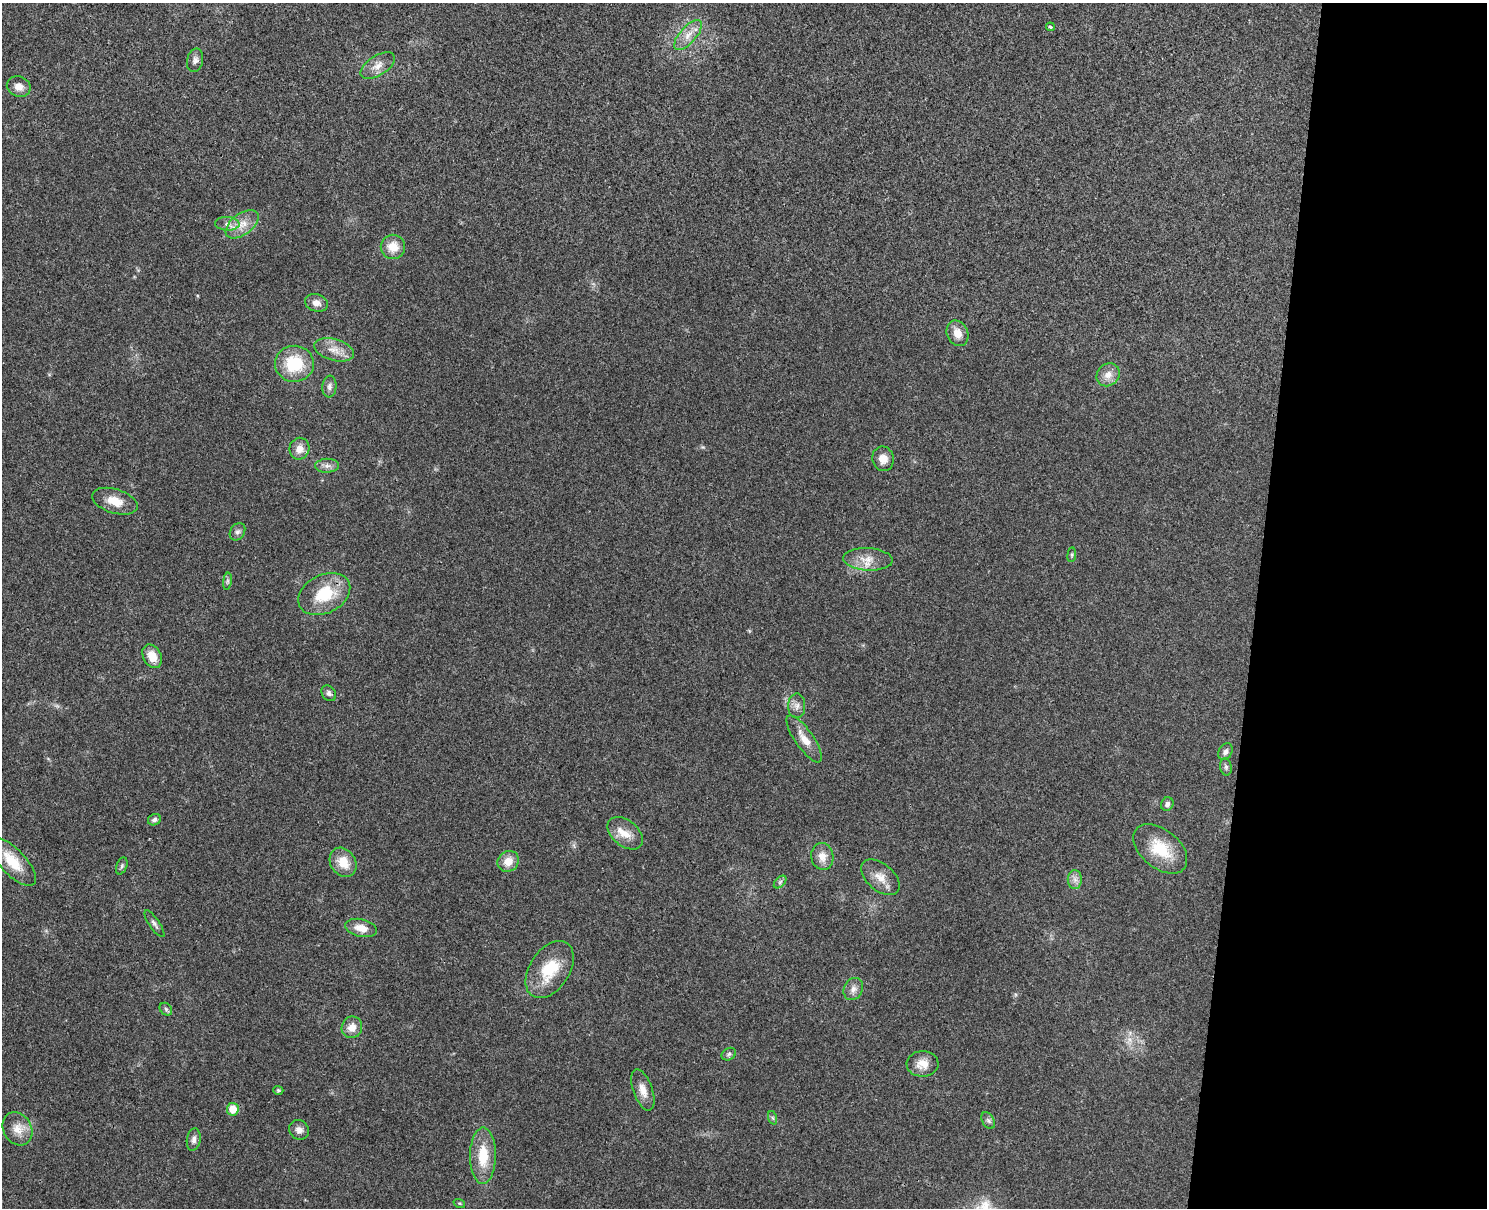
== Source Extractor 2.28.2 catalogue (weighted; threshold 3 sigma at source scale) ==
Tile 9 of 3 x 4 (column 3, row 3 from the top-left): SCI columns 3143-4627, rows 1223-2428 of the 4917 x 4852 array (HDU 1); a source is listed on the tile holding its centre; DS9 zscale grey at full resolution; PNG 1489 x 1210 px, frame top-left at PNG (2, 3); each listed source drawn as its Kron ellipse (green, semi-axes under 4 px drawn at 4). Shown black and unused: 16% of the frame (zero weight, under 3 of 4 exposures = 6% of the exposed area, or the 3 px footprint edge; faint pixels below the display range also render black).
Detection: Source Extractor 2.28.2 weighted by HDU 2 'WHT'; one run over the whole footprint, this tile lists its part. Background 0.0314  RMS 0.0048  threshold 0.0215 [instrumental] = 3 sigma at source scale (4.5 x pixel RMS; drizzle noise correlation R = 1.50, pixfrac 1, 0.05/0.05 arcsec/px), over >= 5 px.
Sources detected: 61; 1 too faint to see at this stretch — neither listed nor drawn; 1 inside a brighter listed object's ellipse — not listed separately; the other 59 listed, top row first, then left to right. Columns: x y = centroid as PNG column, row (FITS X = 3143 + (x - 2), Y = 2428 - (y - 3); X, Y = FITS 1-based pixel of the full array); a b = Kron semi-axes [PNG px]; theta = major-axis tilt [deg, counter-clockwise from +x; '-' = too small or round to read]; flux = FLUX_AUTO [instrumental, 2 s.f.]
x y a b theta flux
1050 27 4 3 - 0.91
688 35 19 8 48 5.4
195 60 12 8 77 2.3
378 66 19 10 33 5
19 87 12 10 -21 3.8
227 224 12 7 -2 2.6
242 224 19 10 36 6.7
393 247 12 12 - 7.1
316 303 11 8 -16 3.4
957 333 13 10 -65 5
334 350 20 10 -15 5.9
294 364 19 18 - 21
1108 375 12 10 43 4.4
329 386 11 7 85 1.9
299 449 11 10 - 4.3
883 459 12 11 - 4.5
327 466 12 7 1 2.4
115 501 23 12 -17 7.7
237 532 9 7 56 1.6
1072 555 7 4 82 0.7
868 559 25 11 -3 6.9
227 581 8 4 82 1
324 594 27 19 27 20
152 656 12 9 -62 6.9
329 693 8 6 -50 1.5
797 706 12 8 90 2.7
804 739 28 9 -55 6.4
1225 752 9 6 61 1.7
1226 767 8 5 -81 1.2
1167 804 7 6 - 1.5
154 820 7 5 26 1.3
625 833 20 13 -39 6.4
1160 849 31 19 -39 17
822 856 13 11 -80 4.9
508 861 11 10 - 5.6
13 862 31 13 -46 12
343 862 15 12 -54 8.9
122 866 9 5 69 1.1
880 877 22 13 -41 6.4
1075 880 9 7 -89 2.2
780 882 7 4 46 0.95
154 924 16 5 -56 1.7
361 928 16 9 -12 5.5
550 969 32 20 56 18
853 989 11 9 63 2.8
166 1009 7 5 -47 1.1
352 1027 11 10 - 4.8
729 1054 7 6 - 1.1
922 1064 16 13 2 5.8
278 1090 5 4 - 0.73
643 1090 21 9 -71 5
233 1109 6 6 - 7.9
773 1118 7 4 -71 0.83
988 1121 9 6 -62 1.3
18 1129 17 14 -60 6.3
299 1130 10 9 - 2.8
194 1139 11 7 80 2.2
483 1156 28 13 89 14
459 1203 6 3 -18 0.54